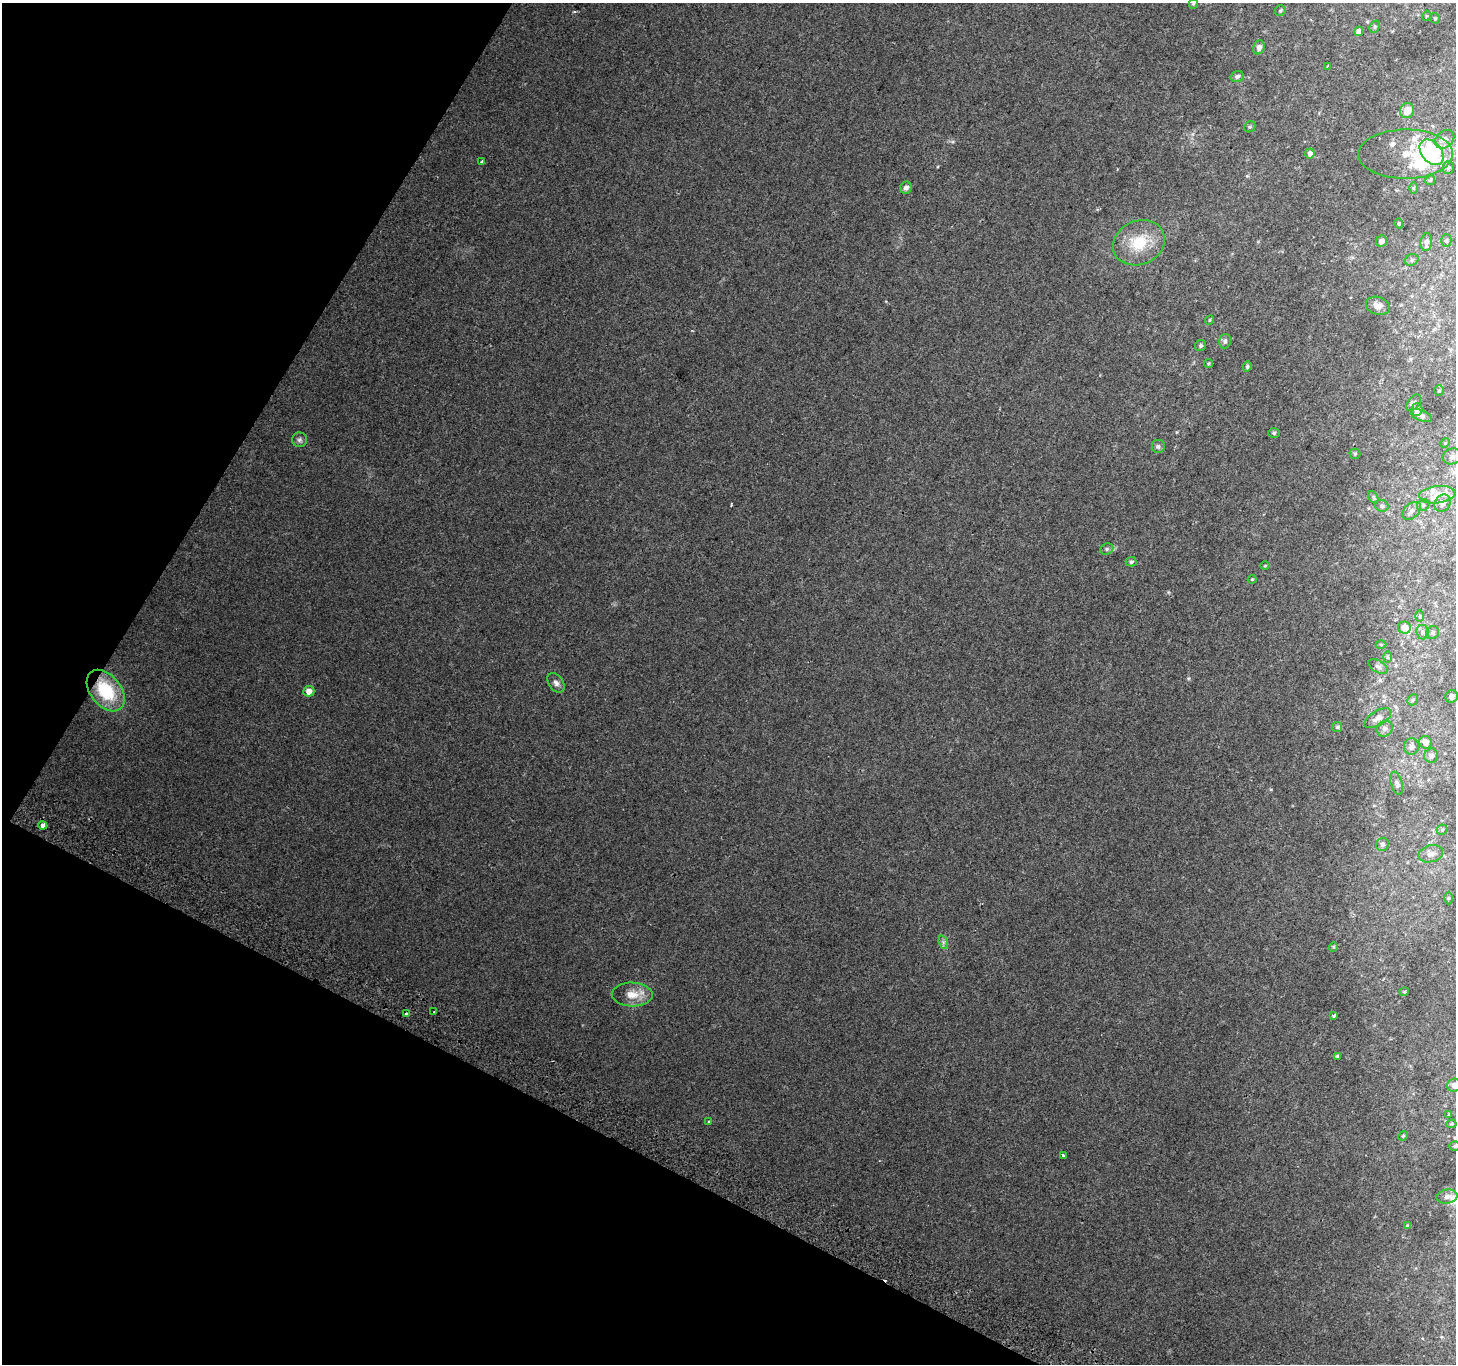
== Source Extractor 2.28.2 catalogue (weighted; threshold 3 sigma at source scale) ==
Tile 9 of 4 x 4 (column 1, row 3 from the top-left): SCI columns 31-1484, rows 1662-3023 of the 5868 x 5981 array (HDU 1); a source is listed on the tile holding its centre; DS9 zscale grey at full resolution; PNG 1458 x 1366 px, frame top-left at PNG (2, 3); each listed source drawn as its Kron ellipse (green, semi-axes under 4 px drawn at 4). Shown black and unused: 25% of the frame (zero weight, under 2 of 3 exposures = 2% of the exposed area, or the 3 px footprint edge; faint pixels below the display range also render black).
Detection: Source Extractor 2.28.2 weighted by HDU 2 'WHT'; one run over the whole footprint, this tile lists its part. Background 0.0659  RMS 0.011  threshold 0.0492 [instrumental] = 3 sigma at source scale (4.5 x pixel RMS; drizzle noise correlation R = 1.50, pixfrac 1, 0.0396/0.0396 arcsec/px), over >= 5 px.
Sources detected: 102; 2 inside a brighter object's white glare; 1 cosmic-ray / hot-pixel residue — neither listed nor drawn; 6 inside a brighter listed object's ellipse — not listed separately; the other 93 listed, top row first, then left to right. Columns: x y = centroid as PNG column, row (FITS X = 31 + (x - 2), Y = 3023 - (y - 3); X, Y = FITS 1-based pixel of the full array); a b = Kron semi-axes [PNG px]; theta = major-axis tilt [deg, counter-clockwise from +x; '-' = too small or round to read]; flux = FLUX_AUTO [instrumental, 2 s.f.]
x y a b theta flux
1193 4 5 4 - 1.3
1280 10 6 5 - 1.7
1426 16 5 3 - 0.85
1435 18 5 4 - 1.3
1375 27 6 4 63 1.7
1359 31 4 4 - 6.3
1259 47 7 5 68 5
1327 66 3 2 - 0.9
1237 76 7 5 18 2.5
1407 111 8 7 - 12
1250 127 6 5 - 1.4
1445 139 10 8 43 4.8
1431 152 14 10 -50 110
1310 153 5 4 - 5.7
1406 154 47 24 0 39
481 162 4 3 - 3
1448 168 6 5 - 2.1
1430 180 5 4 - 1.4
906 188 6 5 - 4.6
1413 188 6 4 89 1.2
1399 223 5 4 - 1.1
1446 240 6 5 - 2.1
1381 241 6 5 - 5
1426 242 9 5 84 5.3
1139 243 26 22 24 39
1412 260 7 5 22 2.4
1378 306 12 8 -16 8.2
1210 320 5 4 - 1.2
1225 341 7 5 73 2.9
1201 346 6 5 - 2.3
1208 364 4 4 - 1.4
1247 366 5 4 - 1.9
1439 391 5 4 - 1.3
1414 403 9 5 52 2.7
1417 410 6 5 - 5.6
1421 416 11 5 -21 5.2
1274 433 6 5 - 1.9
299 440 7 7 - 3
1445 443 5 4 - 0.91
1158 446 7 7 - 2.7
1355 454 5 5 - 1.4
1452 456 9 8 - 5.1
1437 495 18 8 6 13
1373 497 6 4 -62 1.8
1443 503 9 7 57 6.8
1423 505 6 5 - 2.3
1382 506 7 6 - 2.9
1412 511 10 7 42 5.2
1107 549 7 5 22 2.4
1131 562 5 5 - 2.3
1265 566 4 3 - 0.87
1252 579 4 4 - 1.2
1420 616 6 4 89 1.3
1405 628 6 6 - 10
1423 632 7 6 - 2.8
1433 632 7 6 - 2.2
1381 645 5 3 - 1
1387 657 6 4 -90 1.6
1378 666 10 6 -31 3.2
556 683 11 7 -54 4.2
106 691 23 15 -51 54
309 691 5 5 - 8.4
1452 696 6 6 - 6.5
1413 700 6 5 - 1.7
1378 718 15 7 31 7.1
1337 727 5 5 - 1.8
1385 729 8 7 - 3.9
1425 742 6 6 - 8.3
1411 746 8 7 - 4.2
1431 756 7 7 - 4.6
1397 783 12 5 -74 3.8
43 825 4 4 - 8.2
1442 830 5 5 - 1.6
1382 844 7 6 - 3
1431 854 12 8 13 7.1
1448 898 6 4 89 1.3
943 942 7 4 -72 2.4
1333 947 4 4 - 1.1
1404 992 4 4 - 1.1
632 994 20 12 -2 16
434 1012 2 2 - 0.95
407 1014 4 3 - 8.8
1333 1016 3 3 - 2.3
1337 1056 4 4 - 1.5
1454 1085 7 6 - 5
1449 1115 4 3 - 0.92
709 1122 3 3 - 2.9
1451 1124 5 4 - 1.2
1403 1136 5 4 - 1.2
1454 1146 5 4 - 1.5
1063 1155 3 3 - 4.1
1447 1197 10 7 9 4.1
1407 1226 4 3 - 1.5
Overlapping masked pixels (flux is a lower limit): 2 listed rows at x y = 106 691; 43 825
Isophote crosses this tile's border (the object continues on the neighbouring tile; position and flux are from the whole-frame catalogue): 3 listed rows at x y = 1193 4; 1454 1085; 1454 1146
Unlisted compact peaks at least as high as the median listed source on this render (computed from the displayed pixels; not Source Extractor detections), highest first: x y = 1271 789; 1189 678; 1247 176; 952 142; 1177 432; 1168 592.